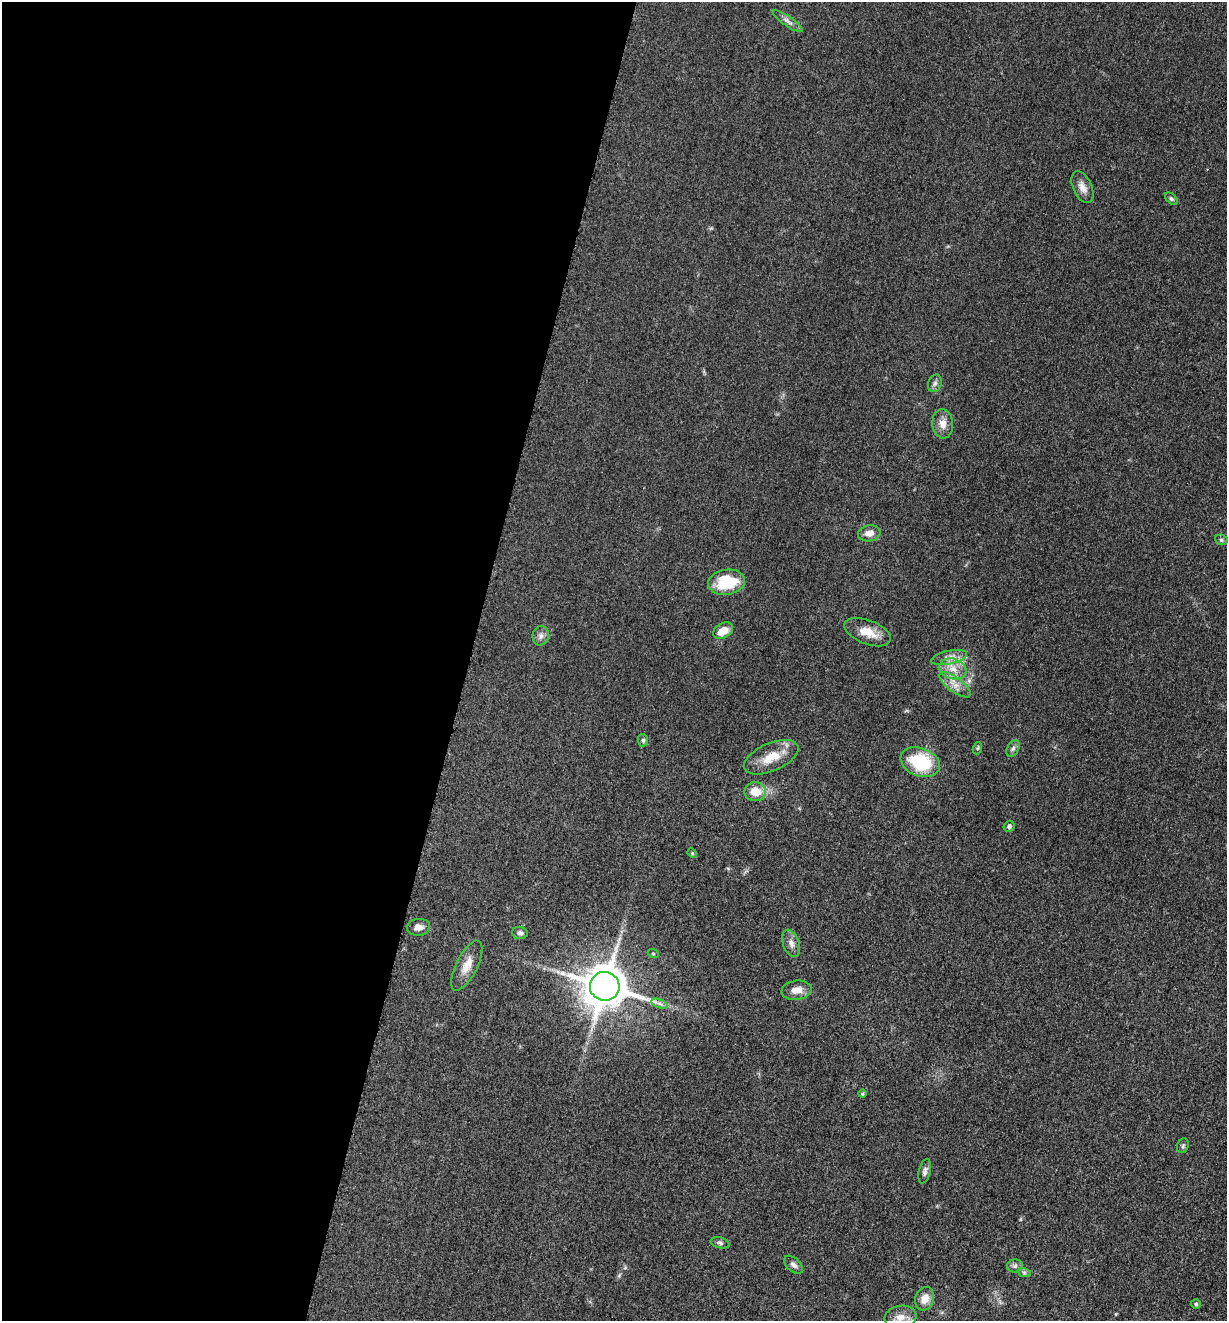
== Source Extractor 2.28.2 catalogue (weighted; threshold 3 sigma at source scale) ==
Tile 5 of 4 x 4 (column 1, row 2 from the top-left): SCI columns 264-1488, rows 2649-3967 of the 5304 x 5292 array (HDU 1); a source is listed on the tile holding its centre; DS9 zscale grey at full resolution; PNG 1229 x 1323 px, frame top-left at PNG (2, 2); each listed source drawn as its Kron ellipse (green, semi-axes under 4 px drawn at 4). Shown black and unused: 38% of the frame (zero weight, under 3 of 5 exposures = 1% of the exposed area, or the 3 px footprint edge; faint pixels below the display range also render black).
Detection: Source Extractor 2.28.2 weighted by HDU 2 'WHT'; one run over the whole footprint, this tile lists its part. Background 0.0509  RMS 0.0056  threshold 0.0251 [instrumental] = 3 sigma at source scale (4.5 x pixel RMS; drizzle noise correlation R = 1.50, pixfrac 1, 0.05/0.05 arcsec/px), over >= 5 px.
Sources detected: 40; all 40 listed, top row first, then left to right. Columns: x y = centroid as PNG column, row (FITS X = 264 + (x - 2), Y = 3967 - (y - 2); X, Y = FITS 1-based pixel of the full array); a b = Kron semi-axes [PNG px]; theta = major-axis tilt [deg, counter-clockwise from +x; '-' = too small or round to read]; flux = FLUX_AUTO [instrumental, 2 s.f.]
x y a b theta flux
788 21 17 5 -34 2.6
1082 187 17 9 -65 4.2
1171 199 7 4 -44 1.1
935 383 9 6 74 1.7
943 424 14 10 -86 4.9
869 533 11 8 8 4.5
1221 540 6 5 - 1
727 582 18 12 8 24
723 631 11 7 29 7
867 632 24 12 -21 9.1
541 636 10 8 73 2.5
949 657 18 6 12 4.1
953 669 14 10 -17 6.3
955 685 19 7 -37 4.9
643 740 6 5 - 0.98
978 748 6 4 71 0.72
1013 748 9 5 63 1.5
771 757 29 14 23 12
920 762 20 14 -20 32
755 792 11 9 0 8.9
1009 826 6 5 - 1.3
692 853 5 4 - 0.64
419 927 11 8 3 3.2
520 933 8 6 -5 1.6
791 943 14 8 -69 3.4
653 953 5 3 - 0.52
467 966 27 10 64 7.4
605 986 15 14 - 1500
797 990 15 9 7 5.2
660 1003 9 4 -19 1.7
862 1094 4 4 - 0.77
1183 1146 7 5 69 1
925 1171 12 6 76 2
720 1243 9 5 -14 1.3
793 1265 11 6 -42 2
1015 1266 8 6 3 1.6
1024 1272 7 4 -19 1
925 1299 12 9 75 6
1196 1304 5 5 - 0.79
900 1317 16 11 9 5.8